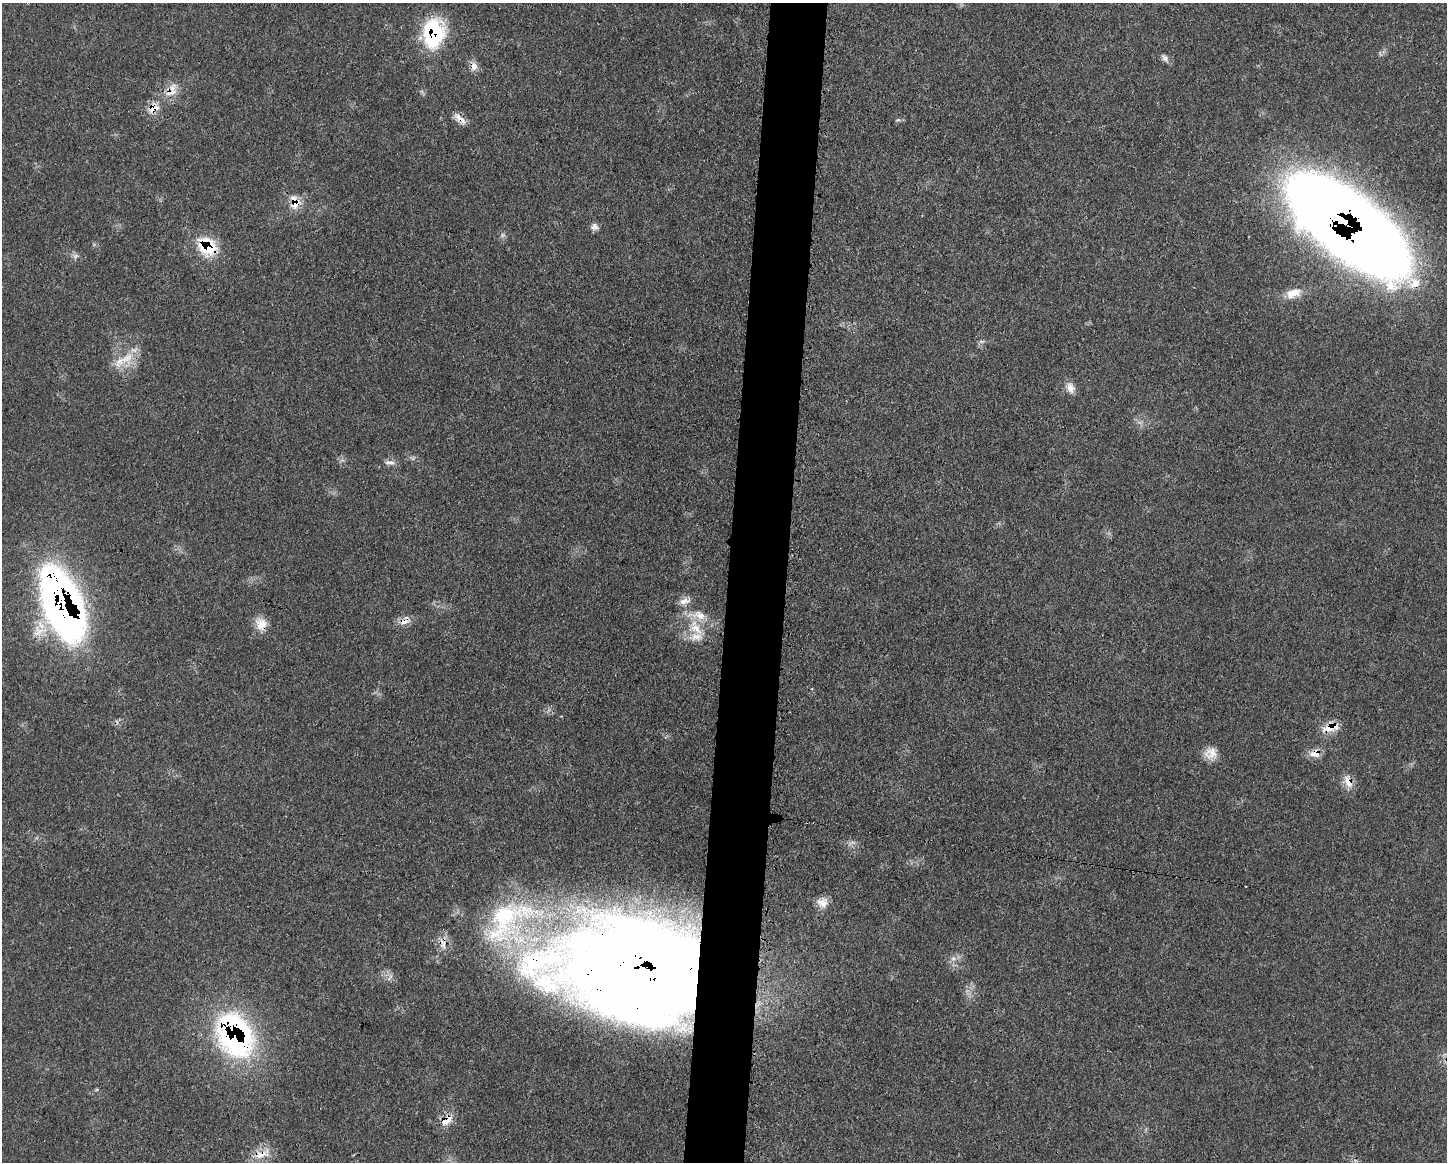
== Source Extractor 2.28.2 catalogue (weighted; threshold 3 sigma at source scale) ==
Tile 8 of 3 x 4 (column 2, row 3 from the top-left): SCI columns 1561-3005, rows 1168-2327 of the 4688 x 4663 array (HDU 1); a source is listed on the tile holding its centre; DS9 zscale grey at full resolution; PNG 1449 x 1164 px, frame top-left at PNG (2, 3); no overlay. Shown black and unused: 4% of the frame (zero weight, under 3 of 4 exposures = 2% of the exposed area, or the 3 px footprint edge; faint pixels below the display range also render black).
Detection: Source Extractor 2.28.2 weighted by HDU 2 'WHT'; one run over the whole footprint, this tile lists its part. Background 0.0546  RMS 0.0033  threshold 0.0147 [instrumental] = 3 sigma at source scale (4.5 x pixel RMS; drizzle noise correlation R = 1.50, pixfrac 1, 0.05/0.05 arcsec/px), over >= 5 px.
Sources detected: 40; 1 too faint to see at this stretch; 1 inside a brighter object's white glare — not listed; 5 inside a brighter listed object's ellipse — not listed separately; the other 33 listed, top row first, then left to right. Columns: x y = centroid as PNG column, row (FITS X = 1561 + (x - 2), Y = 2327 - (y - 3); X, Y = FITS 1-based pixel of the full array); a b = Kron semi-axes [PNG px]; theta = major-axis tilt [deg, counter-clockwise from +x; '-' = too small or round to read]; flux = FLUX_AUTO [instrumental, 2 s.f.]
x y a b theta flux
433 33 30 21 86 28
1164 58 10 6 -42 1.2
474 66 11 9 85 2.1
171 88 20 7 44 3.2
154 108 16 11 46 4.1
460 119 21 6 -41 2.5
295 202 16 11 -78 5.2
1332 213 73 49 -38 550
594 226 10 8 15 1.4
207 246 19 14 -37 17
76 256 7 5 32 0.84
1414 283 18 16 53 6.3
1293 293 21 12 18 4.3
981 341 6 4 -18 0.59
126 358 22 14 36 7.4
1071 388 14 9 -66 2.7
390 462 14 5 -7 1.4
684 601 16 7 12 2.3
63 605 68 29 -69 200
404 621 14 8 17 2.5
261 624 15 15 - 4.3
696 629 20 13 -51 6.9
1331 727 21 10 15 5.2
1211 753 16 15 - 3.8
1315 754 14 10 2 3
1348 781 19 9 -68 3.4
1246 886 3 2 - 0.31
822 903 16 11 -28 3.1
443 944 17 8 -81 2.8
632 968 153 75 -4 710
235 1035 48 33 -66 80
446 1121 12 10 13 3
262 1154 26 9 24 4.7
Overlapping masked pixels (flux is a lower limit): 19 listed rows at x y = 433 33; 171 88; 154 108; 460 119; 295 202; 1332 213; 207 246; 1414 283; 126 358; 63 605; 404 621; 261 624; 1331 727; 1315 754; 1348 781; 632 968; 235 1035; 446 1121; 262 1154
Isophote crosses this tile's border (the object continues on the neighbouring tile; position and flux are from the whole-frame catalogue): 1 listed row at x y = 632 968